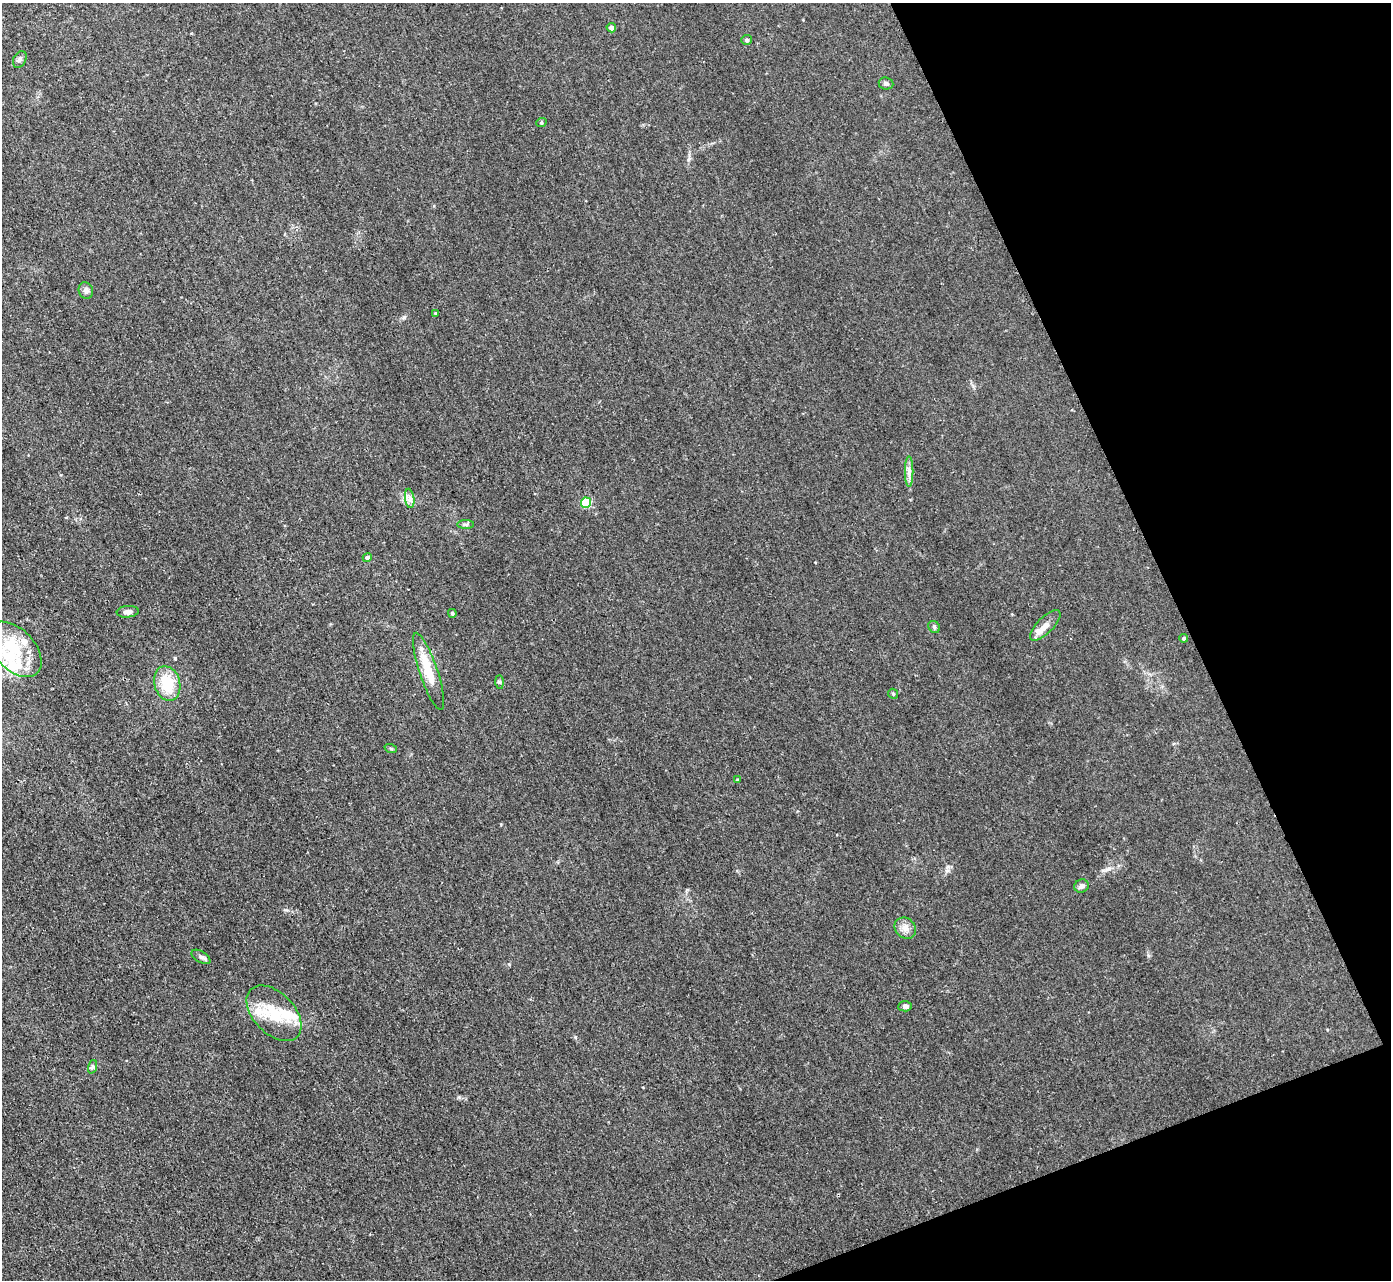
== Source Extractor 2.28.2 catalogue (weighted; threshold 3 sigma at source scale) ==
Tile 12 of 4 x 4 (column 4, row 3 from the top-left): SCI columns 4237-5625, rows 1433-2710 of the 5691 x 5723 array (HDU 1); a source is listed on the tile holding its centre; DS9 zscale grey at full resolution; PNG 1393 x 1282 px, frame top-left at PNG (2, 3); each listed source drawn as its Kron ellipse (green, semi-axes under 4 px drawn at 4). Shown black and unused: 19% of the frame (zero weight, under 2 of 3 exposures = <1% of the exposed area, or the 3 px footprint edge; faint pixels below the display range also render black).
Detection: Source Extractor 2.28.2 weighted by HDU 2 'WHT'; one run over the whole footprint, this tile lists its part. Background 0.0367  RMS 0.008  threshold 0.0362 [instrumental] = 3 sigma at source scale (4.5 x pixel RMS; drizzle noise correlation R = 1.50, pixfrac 1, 0.05/0.05 arcsec/px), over >= 5 px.
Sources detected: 38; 1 inside a brighter object's white glare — neither listed nor drawn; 7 inside a brighter listed object's ellipse — not listed separately; the other 30 listed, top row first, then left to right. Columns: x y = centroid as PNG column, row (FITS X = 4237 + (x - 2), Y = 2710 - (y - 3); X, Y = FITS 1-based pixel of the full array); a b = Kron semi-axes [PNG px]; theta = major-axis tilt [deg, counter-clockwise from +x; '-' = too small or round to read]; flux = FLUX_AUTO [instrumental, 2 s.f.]
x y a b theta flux
611 28 5 4 - 3.1
747 40 5 5 - 1.7
20 59 9 6 61 2.3
886 83 7 6 - 1.8
541 123 5 3 - 0.83
86 290 8 7 - 2.7
436 313 3 3 - 0.96
909 471 15 3 90 2.8
410 498 10 4 -82 2.7
586 503 5 5 - 34
466 524 8 4 -1 1.6
367 557 5 4 - 1.6
128 612 11 6 5 3.2
452 613 4 4 - 1.3
1045 625 20 8 46 6.3
934 627 6 5 - 1.3
1184 638 4 4 - 1.6
15 649 33 20 -47 40
428 671 40 9 -71 22
500 682 7 4 -90 1.3
167 683 17 13 -74 24
893 694 5 4 - 1.1
391 749 6 4 -20 0.98
738 780 4 3 - 0.84
1081 886 7 6 - 2.6
905 928 11 9 -42 4.9
201 957 10 5 -31 2.2
905 1006 7 5 3 1.9
274 1013 33 20 -46 31
92 1067 7 4 71 1.4
Isophote crosses this tile's border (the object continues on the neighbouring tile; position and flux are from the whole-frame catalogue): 1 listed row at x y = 15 649
Unlisted compact peaks at least as high as the median listed source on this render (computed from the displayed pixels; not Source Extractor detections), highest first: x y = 404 317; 1109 869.